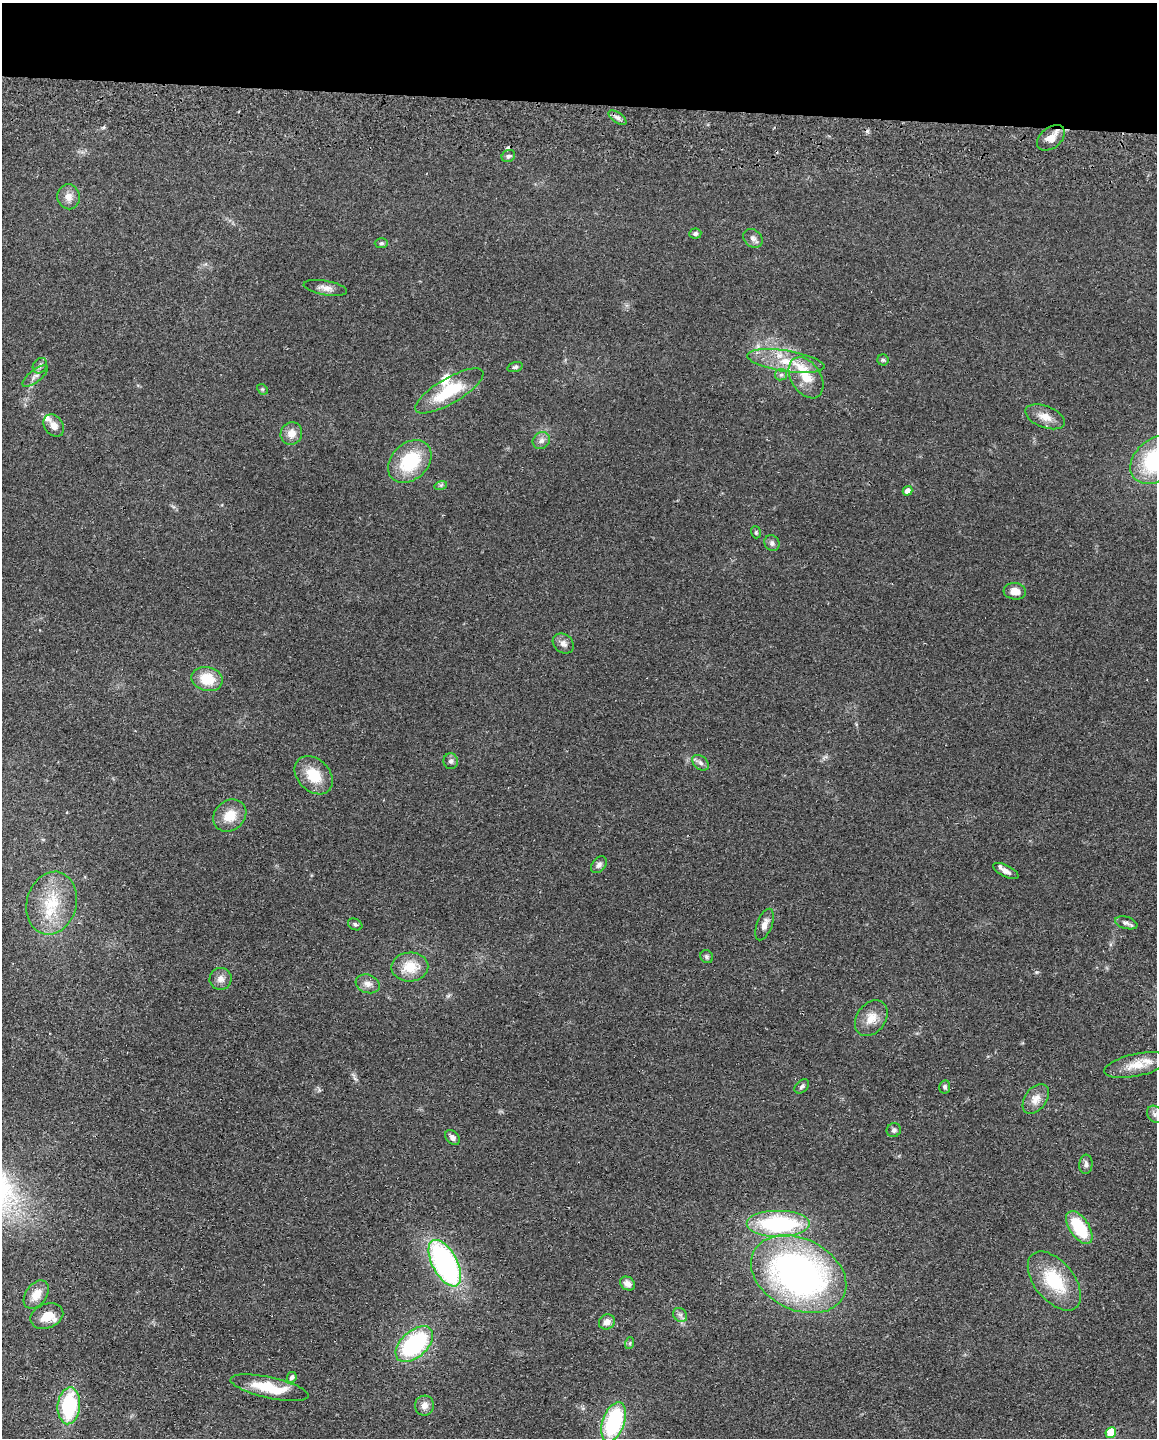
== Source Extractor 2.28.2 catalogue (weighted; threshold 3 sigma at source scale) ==
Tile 3 of 4 x 3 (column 3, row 1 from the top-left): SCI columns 2318-3472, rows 3039-4474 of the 4634 x 4751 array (HDU 1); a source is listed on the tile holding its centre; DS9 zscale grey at full resolution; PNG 1159 x 1440 px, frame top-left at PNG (2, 3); each listed source drawn as its Kron ellipse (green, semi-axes under 4 px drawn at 4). Shown black and unused: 7% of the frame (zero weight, under 2 of 3 exposures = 3% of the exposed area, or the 3 px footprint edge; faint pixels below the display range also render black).
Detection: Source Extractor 2.28.2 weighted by HDU 2 'WHT'; one run over the whole footprint, this tile lists its part. Background 0.122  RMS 0.0096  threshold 0.0434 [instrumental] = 3 sigma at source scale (4.5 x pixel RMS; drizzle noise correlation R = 1.50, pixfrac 1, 0.05/0.05 arcsec/px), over >= 5 px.
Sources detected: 75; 1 cosmic-ray / hot-pixel residue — neither listed nor drawn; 3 inside a brighter listed object's ellipse — not listed separately; the other 71 listed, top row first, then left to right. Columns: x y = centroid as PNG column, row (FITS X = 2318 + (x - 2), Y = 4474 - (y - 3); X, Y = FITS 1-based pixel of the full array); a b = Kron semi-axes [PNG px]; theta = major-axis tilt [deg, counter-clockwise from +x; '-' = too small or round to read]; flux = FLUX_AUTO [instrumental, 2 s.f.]
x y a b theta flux
617 118 10 5 -35 3.4
1051 138 16 10 39 11
508 156 7 6 - 2.4
68 197 12 11 - 7.6
695 234 6 5 - 2.5
753 238 10 8 -42 4.2
381 243 7 5 2 1.8
325 288 22 7 -10 6.7
883 360 5 5 - 1.6
786 361 39 10 -9 26
40 366 8 6 57 2.9
515 367 8 4 15 1.9
781 375 6 5 - 2.2
35 376 15 6 38 4.5
806 378 22 15 -58 21
262 389 6 4 -43 1.4
449 391 39 12 30 46
1045 417 21 10 -21 11
54 425 12 9 -53 6.8
291 433 11 10 - 8.7
541 440 9 8 - 4.4
1156 460 29 21 39 95
410 461 24 18 44 52
441 485 6 4 17 1.5
908 491 5 4 - 5.9
756 532 6 4 -71 1.3
772 543 8 7 - 3.3
1015 591 11 8 -4 9.1
563 643 11 9 -39 5
207 679 16 12 -12 24
451 761 8 7 - 3
700 763 9 6 -40 3.5
314 775 22 16 -45 25
230 816 18 14 41 17
599 865 9 6 50 3.3
1006 871 14 6 -26 5.5
52 903 32 25 75 41
1126 923 11 6 -16 3.6
355 924 7 5 -25 1.9
764 924 16 7 69 6.8
707 957 7 6 - 2.1
410 967 18 14 2 22
221 979 11 11 - 6.5
368 984 12 9 -19 6.2
871 1018 19 14 53 14
1136 1065 32 11 12 18
802 1086 8 5 42 2.4
945 1087 6 5 - 2.2
1036 1099 17 10 55 9.8
1155 1114 9 7 -54 3.5
894 1130 7 6 - 2.5
452 1137 8 6 -47 4.3
1086 1164 9 6 86 3.5
779 1224 32 13 0 110
1079 1228 19 9 -56 44
445 1263 25 12 -62 220
799 1274 50 35 -27 360
1054 1281 34 19 -51 49
627 1283 8 6 -37 5.7
36 1295 16 10 54 12
680 1315 8 6 -44 3.2
47 1316 17 12 21 15
607 1322 8 7 - 5.9
630 1343 6 4 71 1.3
414 1344 22 13 43 110
292 1377 5 4 - 3.2
269 1388 40 10 -12 34
69 1406 18 11 85 74
424 1406 10 9 - 6.5
614 1422 21 11 70 91
1111 1433 5 5 - 30
Isophote crosses this tile's border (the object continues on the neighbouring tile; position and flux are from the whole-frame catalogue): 1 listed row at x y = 1156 460